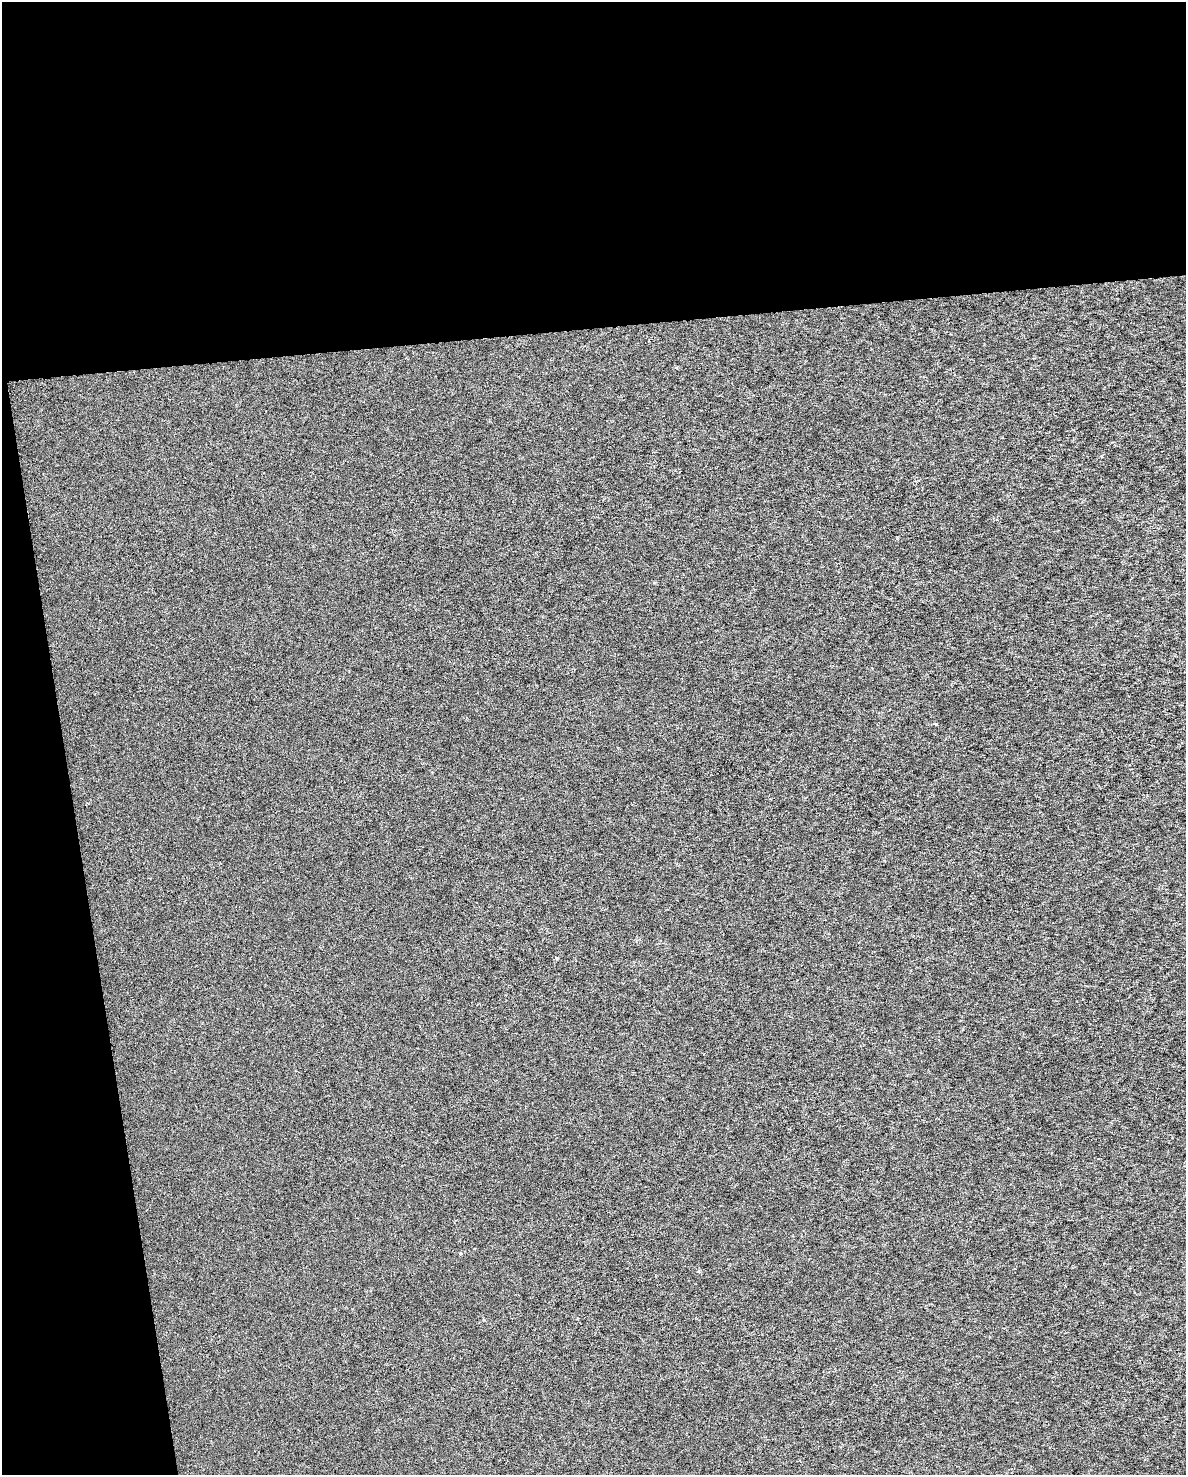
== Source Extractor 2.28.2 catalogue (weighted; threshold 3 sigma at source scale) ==
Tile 1 of 4 x 3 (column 1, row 1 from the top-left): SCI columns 1-1184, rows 3008-4480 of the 4743 x 4505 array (HDU 1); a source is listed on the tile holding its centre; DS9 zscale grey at full resolution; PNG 1188 x 1477 px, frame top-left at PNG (2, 2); no overlay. Shown black and unused: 28% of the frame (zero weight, under 3 of 6 exposures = <1% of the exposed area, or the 3 px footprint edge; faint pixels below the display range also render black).
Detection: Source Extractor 2.28.2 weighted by HDU 2 'WHT'; one run over the whole footprint, this tile lists its part. Background 1.22e-04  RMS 0.0017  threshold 0.00699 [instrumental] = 3 sigma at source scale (4.09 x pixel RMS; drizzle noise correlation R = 1.36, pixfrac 0.8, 0.0396/0.0396 arcsec/px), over >= 5 px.
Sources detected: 3; all 3 listed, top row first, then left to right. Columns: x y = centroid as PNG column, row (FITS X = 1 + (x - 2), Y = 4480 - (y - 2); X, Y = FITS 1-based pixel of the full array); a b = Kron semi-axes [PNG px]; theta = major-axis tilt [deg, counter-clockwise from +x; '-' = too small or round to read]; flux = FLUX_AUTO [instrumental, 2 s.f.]
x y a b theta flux
935 724 4 3 - 0.2
556 959 4 3 - 0.22
460 1253 4 4 - 0.23